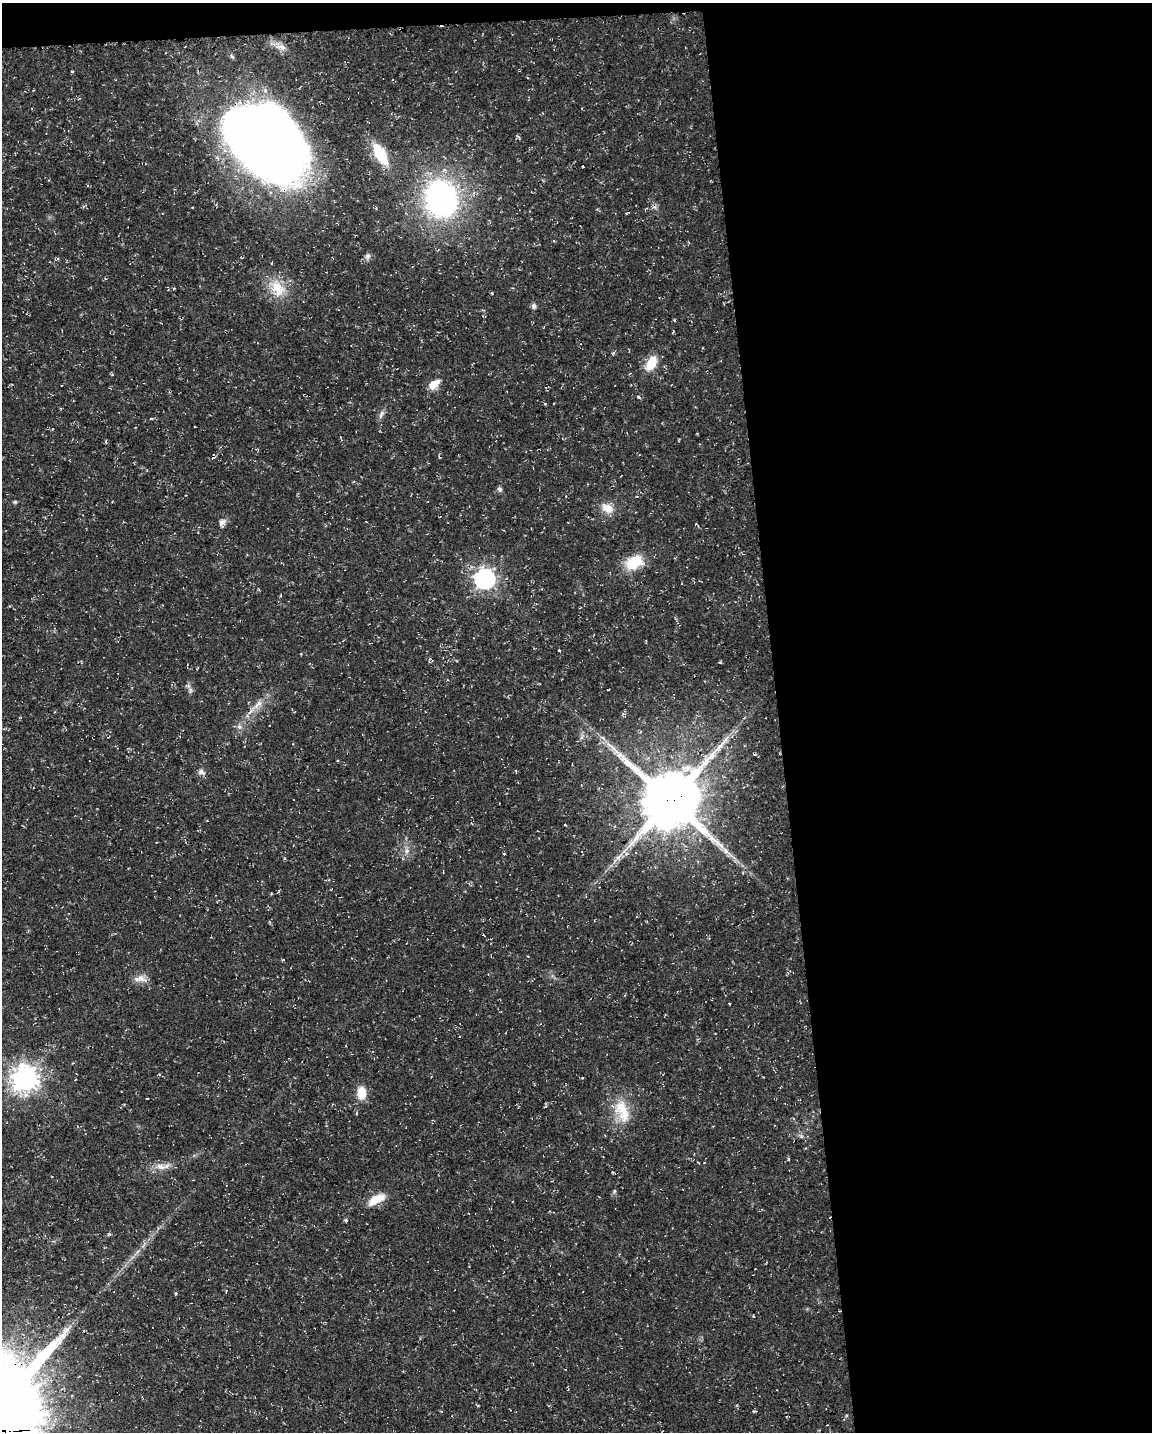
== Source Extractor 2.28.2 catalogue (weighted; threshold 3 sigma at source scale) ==
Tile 4 of 4 x 3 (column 4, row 1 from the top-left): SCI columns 3449-4598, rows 2917-4346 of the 4598 x 4353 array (HDU 1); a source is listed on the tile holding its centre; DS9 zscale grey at full resolution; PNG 1154 x 1434 px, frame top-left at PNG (2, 3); no overlay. Shown black and unused: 34% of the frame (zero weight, under 3 of 4 exposures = <1% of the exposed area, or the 3 px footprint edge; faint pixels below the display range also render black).
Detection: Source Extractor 2.28.2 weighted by HDU 2 'WHT'; one run over the whole footprint, this tile lists its part. Background 0.0193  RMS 0.0025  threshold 0.0111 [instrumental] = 3 sigma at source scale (4.5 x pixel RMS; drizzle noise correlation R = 1.50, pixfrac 1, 0.0396/0.0396 arcsec/px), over >= 5 px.
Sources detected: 62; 5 cosmic-ray / hot-pixel residue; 2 long thin detections or spike segments (spike, bleed or trail) — not listed; the other 55 listed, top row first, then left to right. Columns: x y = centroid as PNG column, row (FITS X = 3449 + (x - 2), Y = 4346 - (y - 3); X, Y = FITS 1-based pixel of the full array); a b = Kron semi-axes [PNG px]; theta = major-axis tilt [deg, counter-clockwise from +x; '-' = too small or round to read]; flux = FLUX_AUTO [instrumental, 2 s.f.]
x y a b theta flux
281 47 15 8 -14 1.8
232 56 7 5 -40 0.47
72 71 3 3 - 0.33
517 136 6 4 -44 0.41
265 141 80 53 -45 290
380 154 21 10 -59 11
583 167 3 3 - 0.46
441 199 31 26 -77 68
627 213 6 2 29 0.2
368 256 8 7 - 0.75
174 288 3 3 - 0.25
278 288 26 17 -55 6.6
534 306 7 6 - 0.64
673 332 4 2 - 0.18
651 363 17 10 59 5.2
434 384 16 9 39 2.6
638 397 5 4 - 0.42
545 404 3 3 - 0.42
381 414 12 5 61 0.9
151 419 5 3 - 0.23
213 456 7 4 81 0.4
439 457 5 3 - 0.28
500 489 7 5 -60 0.62
15 502 5 4 - 0.32
607 508 17 12 -27 3.2
366 522 3 2 - 0.15
222 523 11 8 74 1.3
634 562 22 15 25 7.3
485 579 8 8 - 130
559 650 3 3 - 0.4
720 663 5 3 - 0.27
190 690 9 4 82 0.61
608 690 3 2 - 0.21
257 705 22 6 41 2.6
239 727 8 6 -21 0.85
582 737 10 3 68 0.53
603 738 11 4 -36 0.86
202 772 10 7 -27 1
670 800 18 18 - 1800
565 825 3 2 - 0.21
407 851 8 7 - 1.1
504 854 4 2 - 0.22
140 979 19 9 -4 1.9
582 1077 3 3 - 0.23
25 1079 9 9 - 270
362 1093 14 10 -89 3.9
622 1111 36 19 -69 8
789 1159 4 3 - 0.25
160 1166 17 8 -11 2.3
614 1191 6 4 89 0.35
376 1199 19 8 28 5.1
346 1220 6 4 -71 0.26
175 1293 3 3 - 0.52
753 1316 4 3 - 0.19
754 1411 6 2 11 0.26
Overlapping masked pixels (flux is a lower limit): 3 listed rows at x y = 265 141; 213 456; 670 800
Unlisted compact peaks at least as high as the median listed source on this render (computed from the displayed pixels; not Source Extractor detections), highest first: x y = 492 293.